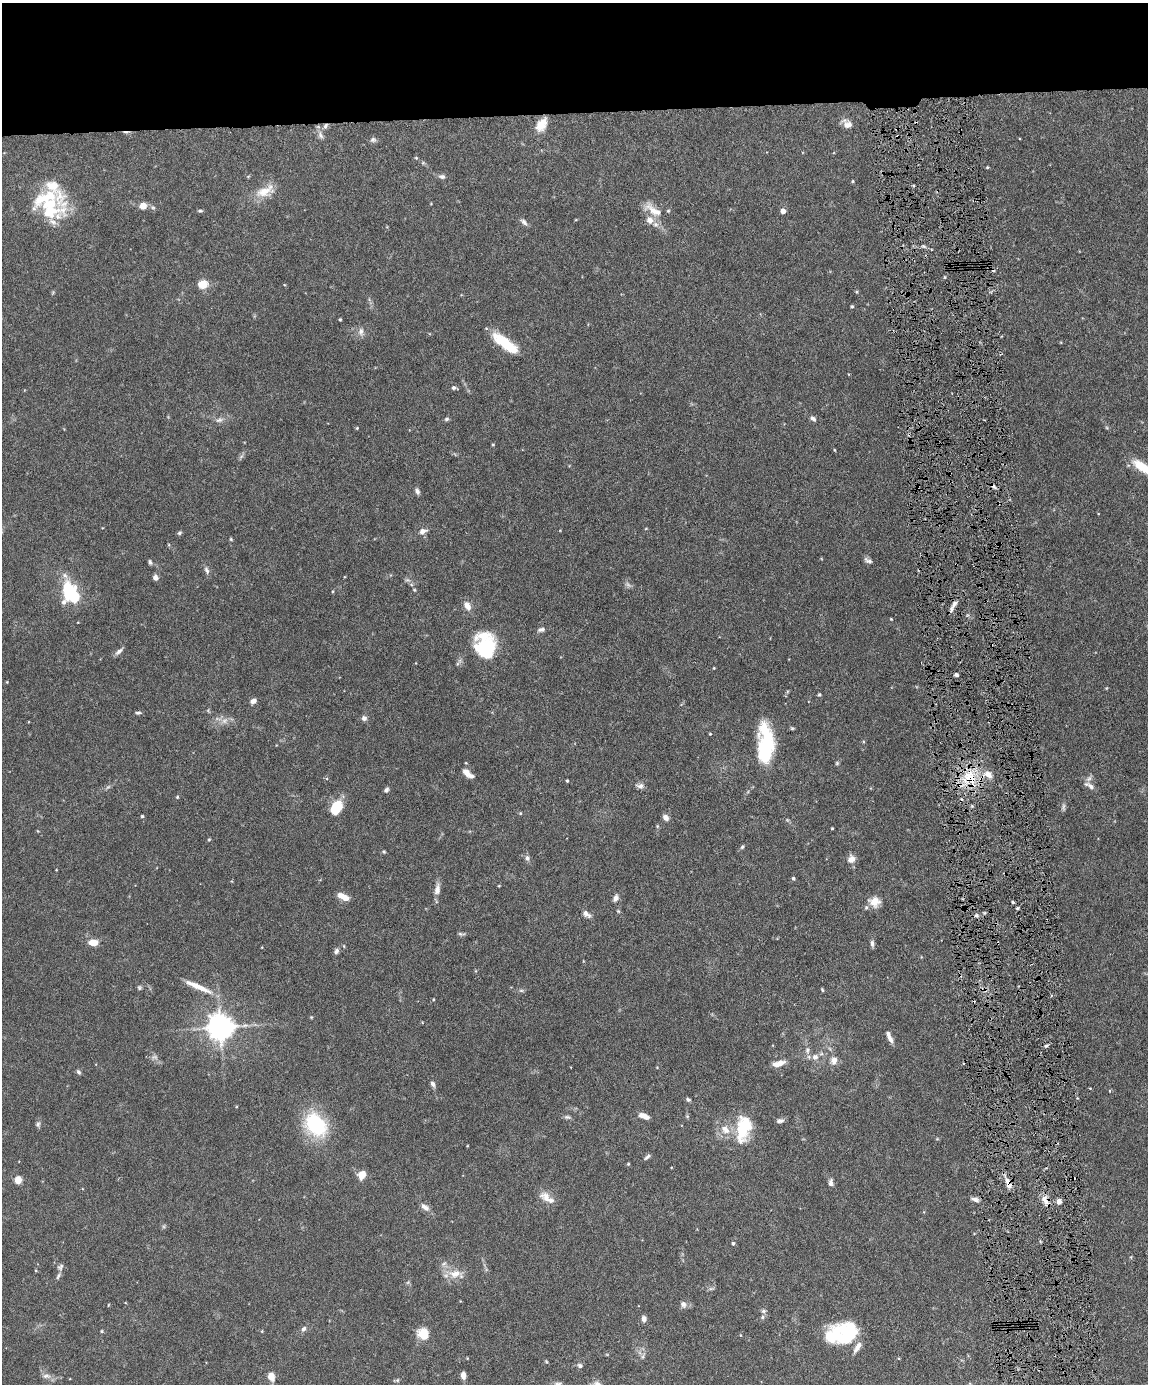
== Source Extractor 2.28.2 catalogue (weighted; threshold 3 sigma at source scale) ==
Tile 2 of 4 x 3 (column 2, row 1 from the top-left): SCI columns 1148-2293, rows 3003-4384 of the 4586 x 4516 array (HDU 1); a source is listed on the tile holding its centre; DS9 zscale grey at full resolution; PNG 1150 x 1386 px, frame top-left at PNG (2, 3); no overlay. Shown black and unused: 8% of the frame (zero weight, under 4 of 8 exposures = <1% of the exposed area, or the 3 px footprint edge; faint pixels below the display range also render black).
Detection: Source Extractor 2.28.2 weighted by HDU 2 'WHT'; one run over the whole footprint, this tile lists its part. Background 0.0981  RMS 0.0031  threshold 0.0127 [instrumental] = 3 sigma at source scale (4.09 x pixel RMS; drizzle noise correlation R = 1.36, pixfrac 0.8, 0.05/0.05 arcsec/px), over >= 5 px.
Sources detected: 171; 3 too faint to see at this stretch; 2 inside a brighter object's white glare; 6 cosmic-ray / hot-pixel residue — not listed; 11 inside a brighter listed object's ellipse — not listed separately; the other 149 listed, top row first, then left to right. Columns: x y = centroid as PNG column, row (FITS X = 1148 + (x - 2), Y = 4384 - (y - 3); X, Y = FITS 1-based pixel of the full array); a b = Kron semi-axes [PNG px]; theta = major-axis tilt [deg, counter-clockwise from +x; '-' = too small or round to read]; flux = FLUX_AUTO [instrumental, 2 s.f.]
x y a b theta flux
847 124 13 9 -40 2
541 125 17 10 59 3.8
325 126 9 5 62 0.92
320 135 12 7 -66 1.3
373 139 8 7 - 0.75
416 158 5 4 - 0.29
987 167 3 3 - 0.31
442 176 9 6 -16 0.89
853 181 4 3 - 0.29
52 186 21 16 -25 4.8
265 191 28 12 26 5.2
143 206 5 5 - 5.7
153 207 6 4 -1 0.43
200 211 7 4 0 0.4
653 211 34 9 -47 4.2
668 211 4 4 - 0.34
783 211 4 4 - 2.1
49 212 44 25 -4 13
524 222 10 5 -43 0.99
923 246 5 4 - 0.44
203 284 5 5 - 13
852 306 4 3 - 0.38
340 319 3 3 - 0.31
361 331 12 7 85 1.3
503 342 28 12 -34 8.5
454 388 6 5 - 0.58
813 418 7 5 -35 0.93
446 419 6 5 - 0.49
219 420 10 6 15 1
357 428 4 3 - 0.29
493 445 4 3 - 0.29
834 450 4 3 - 0.22
1143 467 30 10 -34 6.6
417 491 8 5 -62 0.83
422 531 10 7 22 1.5
179 533 6 5 - 0.44
231 539 5 4 - 0.3
868 561 11 5 -29 0.89
150 562 6 4 -74 0.56
207 570 11 6 -67 0.93
155 578 6 6 - 1.2
407 580 8 3 -5 0.49
414 590 4 4 - 0.28
71 594 26 15 -60 16
954 604 12 6 60 1.4
467 606 11 7 -61 2.1
891 619 4 2 - 0.22
541 629 10 6 16 0.86
487 649 29 16 73 12
119 651 13 5 40 1
714 668 3 3 - 0.21
956 675 4 3 - 0.96
819 695 5 4 - 0.36
253 701 7 5 27 1.3
138 713 7 4 4 0.5
364 718 7 7 - 0.92
224 721 11 7 45 1.5
710 734 4 3 - 0.25
765 744 42 16 -90 20
466 763 4 3 - 0.2
837 763 5 5 - 0.37
467 773 14 6 -39 2.5
988 774 14 10 -16 3.3
970 777 24 17 -62 11
567 781 3 3 - 0.36
640 786 10 6 -3 1.1
1091 786 12 7 -42 1.5
386 790 6 5 - 0.74
177 797 4 4 - 0.29
1063 807 11 4 -88 0.67
336 808 15 10 66 8
520 813 4 4 - 0.3
142 816 4 4 - 0.31
665 817 8 6 -49 1.3
832 828 3 2 - 0.27
209 839 4 4 - 0.3
742 847 6 4 61 0.49
384 852 4 4 - 0.33
527 858 8 6 -74 0.89
851 859 9 8 - 2.1
793 878 4 4 - 0.49
499 886 3 3 - 0.24
437 890 14 7 82 2.1
343 897 13 6 -27 3.2
615 898 10 6 60 1.1
875 901 14 12 -1 3.3
1013 902 3 3 - 0.37
1017 908 4 3 - 0.45
586 914 12 7 -42 1.3
976 915 5 4 - 0.5
461 934 10 4 -6 0.57
93 943 8 6 1 3.6
872 943 9 5 -86 0.8
344 946 5 3 - 0.25
336 951 8 6 58 0.82
198 987 37 6 -24 4.6
139 988 7 5 -89 0.47
521 990 7 4 0 0.48
822 990 5 3 - 0.32
311 1017 4 3 - 0.25
220 1027 8 8 - 350
890 1039 11 5 -60 1.6
1046 1046 6 3 3 0.43
807 1050 10 7 89 1.3
815 1057 9 9 - 1.7
834 1060 11 9 82 1.8
779 1064 13 6 16 2.8
78 1072 7 5 -49 0.54
433 1084 8 5 -59 0.92
688 1099 6 5 - 0.53
644 1116 11 5 -20 2.6
687 1116 5 4 - 0.34
567 1117 9 5 -9 0.68
780 1121 9 5 5 0.88
38 1124 9 6 83 0.67
315 1125 22 15 -53 25
743 1128 30 15 79 13
725 1129 15 11 -48 3.5
647 1157 9 5 41 0.67
628 1164 4 3 - 0.29
362 1175 7 6 - 4.4
18 1180 9 8 - 2.2
831 1183 9 5 84 0.98
1009 1184 14 7 -69 2.4
546 1197 18 11 -35 2.9
975 1199 11 5 -19 1.1
1045 1200 15 7 -59 2.2
1059 1201 5 4 - 2.3
425 1207 13 7 -37 1.5
733 1243 5 4 - 0.46
60 1267 9 7 40 0.82
455 1274 19 10 4 3.8
58 1276 10 4 59 0.67
683 1304 8 7 - 1.2
764 1311 7 5 20 0.59
762 1317 6 5 - 0.55
644 1319 7 5 -82 1.1
304 1329 7 6 - 0.86
102 1331 5 4 - 0.36
848 1333 26 20 52 16
423 1334 10 9 - 6.4
643 1357 8 4 71 0.56
546 1361 5 3 - 0.26
580 1365 7 6 - 0.67
463 1375 8 5 -85 1.3
46 1376 13 6 -4 1.3
271 1376 7 6 - 3.6
397 1380 6 5 - 0.43
558 1384 11 5 -3 0.85
Overlapping masked pixels (flux is a lower limit): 4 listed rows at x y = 325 126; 970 777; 1009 1184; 1045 1200
Isophote crosses this tile's border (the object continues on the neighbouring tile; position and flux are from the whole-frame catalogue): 2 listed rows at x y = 1143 467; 558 1384